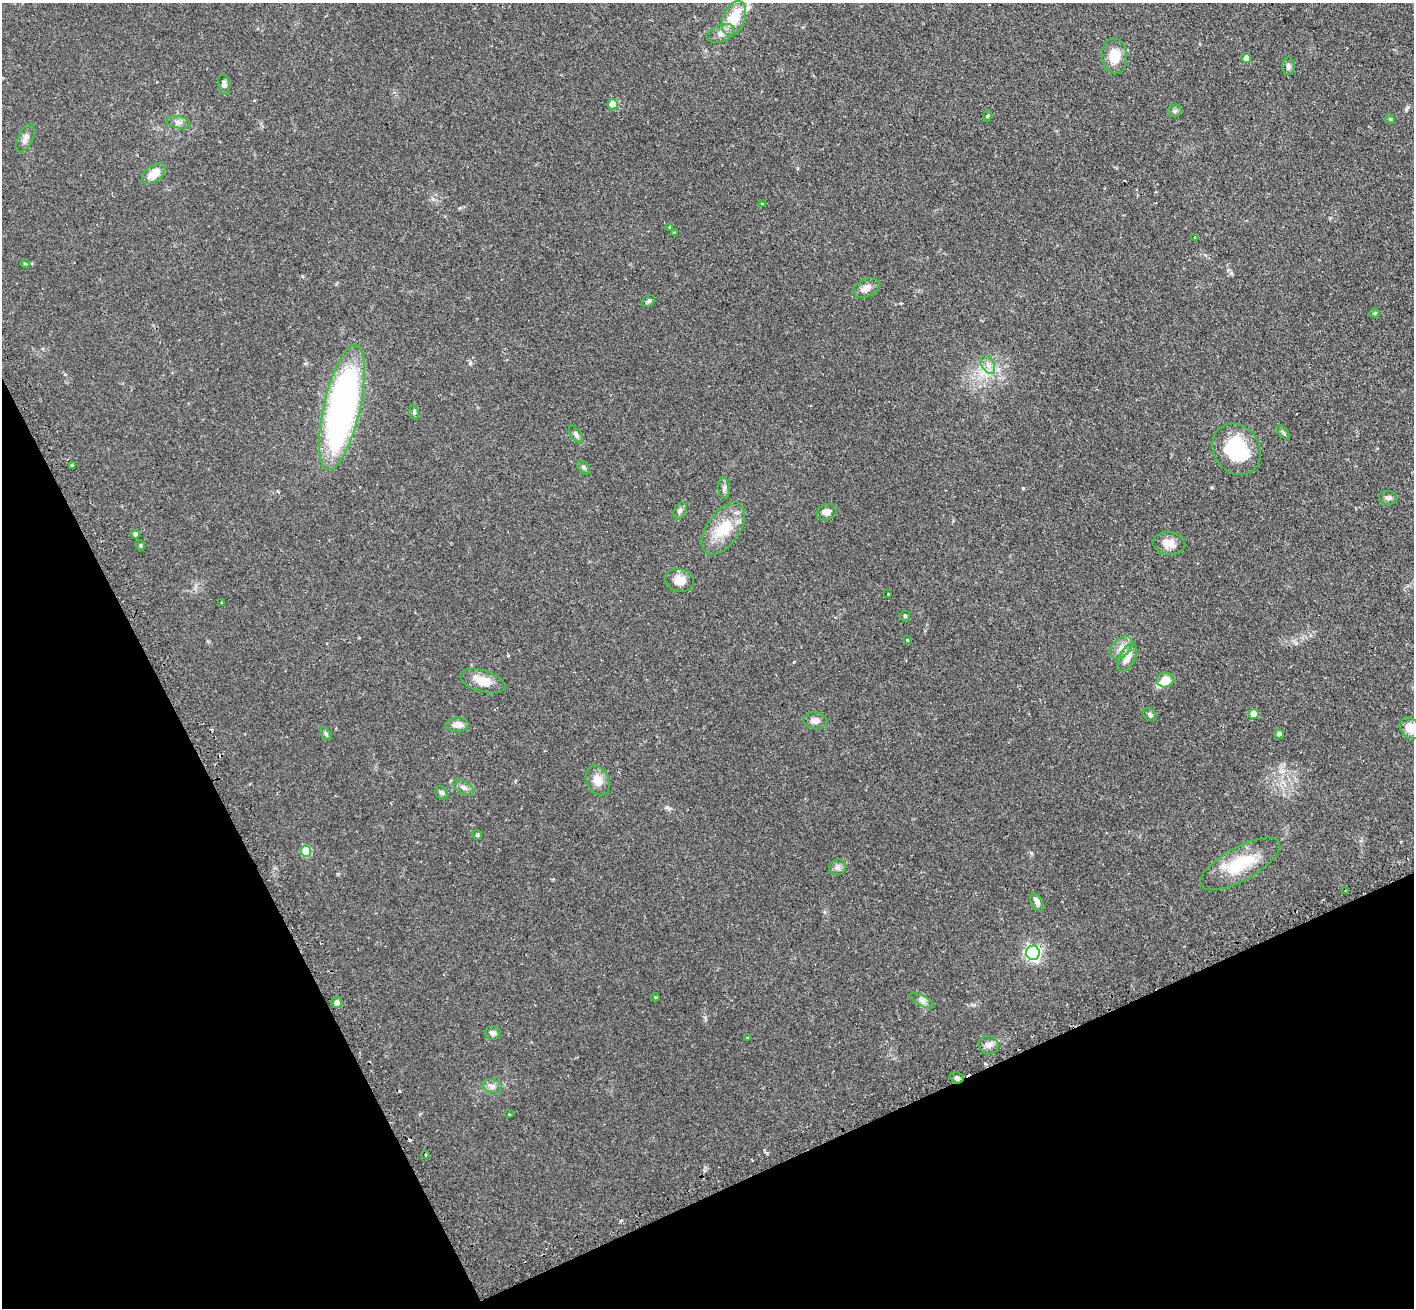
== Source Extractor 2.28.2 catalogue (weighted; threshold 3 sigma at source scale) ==
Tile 14 of 4 x 4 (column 2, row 4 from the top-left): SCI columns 1455-2866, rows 182-1487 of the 5734 x 5719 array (HDU 1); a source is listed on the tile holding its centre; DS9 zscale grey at full resolution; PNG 1416 x 1310 px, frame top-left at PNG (2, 3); each listed source drawn as its Kron ellipse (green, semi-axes under 4 px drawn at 4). Shown black and unused: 23% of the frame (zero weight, under 2 of 3 exposures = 4% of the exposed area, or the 3 px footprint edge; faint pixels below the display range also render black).
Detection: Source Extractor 2.28.2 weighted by HDU 2 'WHT'; one run over the whole footprint, this tile lists its part. Background 0.12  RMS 0.0059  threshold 0.0263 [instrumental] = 3 sigma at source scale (4.5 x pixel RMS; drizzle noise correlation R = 1.50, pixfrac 1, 0.05/0.05 arcsec/px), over >= 5 px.
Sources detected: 80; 5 cosmic-ray / hot-pixel residue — neither listed nor drawn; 2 inside a brighter listed object's ellipse — not listed separately; the other 73 listed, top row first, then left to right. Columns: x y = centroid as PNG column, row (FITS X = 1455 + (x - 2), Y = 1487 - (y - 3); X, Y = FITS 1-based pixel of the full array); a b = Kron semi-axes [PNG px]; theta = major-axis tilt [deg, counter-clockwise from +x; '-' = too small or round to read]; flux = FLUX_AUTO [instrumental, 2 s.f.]
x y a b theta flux
734 18 18 11 68 17
721 33 14 8 21 3.8
1114 56 18 12 -85 11
1246 58 5 5 - 4.8
1288 66 8 6 87 1.8
224 84 10 6 -79 1.9
613 104 5 5 - 14
1175 111 7 6 - 1.3
987 116 6 3 71 0.58
1390 119 5 4 - 0.64
178 122 12 6 -9 2.2
26 138 15 7 64 3
154 174 13 8 39 7.9
762 204 3 2 - 0.45
669 227 3 2 - 0.79
675 232 3 3 - 0.54
1195 237 3 3 - 0.64
25 264 5 3 - 0.55
866 288 14 9 24 3.5
649 301 7 5 37 1
1375 313 5 4 - 0.81
988 364 10 6 -65 2.8
342 407 64 18 77 230
414 412 7 4 -81 1.1
1283 433 9 3 -50 0.93
576 434 10 5 -55 1.6
1237 449 27 23 -54 31
72 465 3 3 - 0.7
584 467 8 5 -49 1.2
724 488 11 6 -87 1.7
1388 498 9 7 -5 1.8
680 511 9 6 64 1.5
826 512 10 7 20 3.3
723 528 30 16 55 17
135 534 4 4 - 2
1169 543 16 11 -6 5.4
140 545 5 3 - 0.66
679 580 14 11 -18 5.9
888 594 3 2 - 0.57
222 603 3 3 - 1.1
905 616 5 5 - 0.82
907 640 3 3 - 0.62
1121 647 13 9 45 4.3
1127 658 16 7 63 5.2
1165 680 8 7 - 6.5
483 681 23 10 -17 9.1
1254 714 5 5 - 7
1150 715 8 5 -40 1.3
815 721 12 8 -2 3.2
457 725 11 7 0 4.1
1410 728 12 9 -48 7.9
326 734 7 4 -53 1
1279 734 4 4 - 2.2
598 780 15 11 -65 6.6
463 787 11 6 -28 2.1
441 792 7 5 -44 1.3
477 835 5 5 - 0.94
306 851 5 5 - 20
1240 864 45 16 29 24
838 867 9 7 21 2
1346 891 3 2 - 0.54
1037 902 10 6 -63 1.9
1033 953 7 6 - 140
655 997 4 4 - 0.59
922 1001 13 5 -28 2.1
337 1002 6 5 - 2.3
493 1033 8 7 - 2
748 1037 3 3 - 0.67
989 1045 10 9 - 3.1
957 1078 7 5 -25 1.4
492 1086 10 6 -17 2.4
509 1114 3 3 - 0.6
425 1155 3 2 - 0.72
Overlapping masked pixels (flux is a lower limit): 1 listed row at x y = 957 1078
Isophote crosses this tile's border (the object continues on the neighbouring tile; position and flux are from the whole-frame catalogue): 2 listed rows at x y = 734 18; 1410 728
Unlisted compact peaks at least as high as the median listed source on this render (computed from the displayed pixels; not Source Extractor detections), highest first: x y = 1023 488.